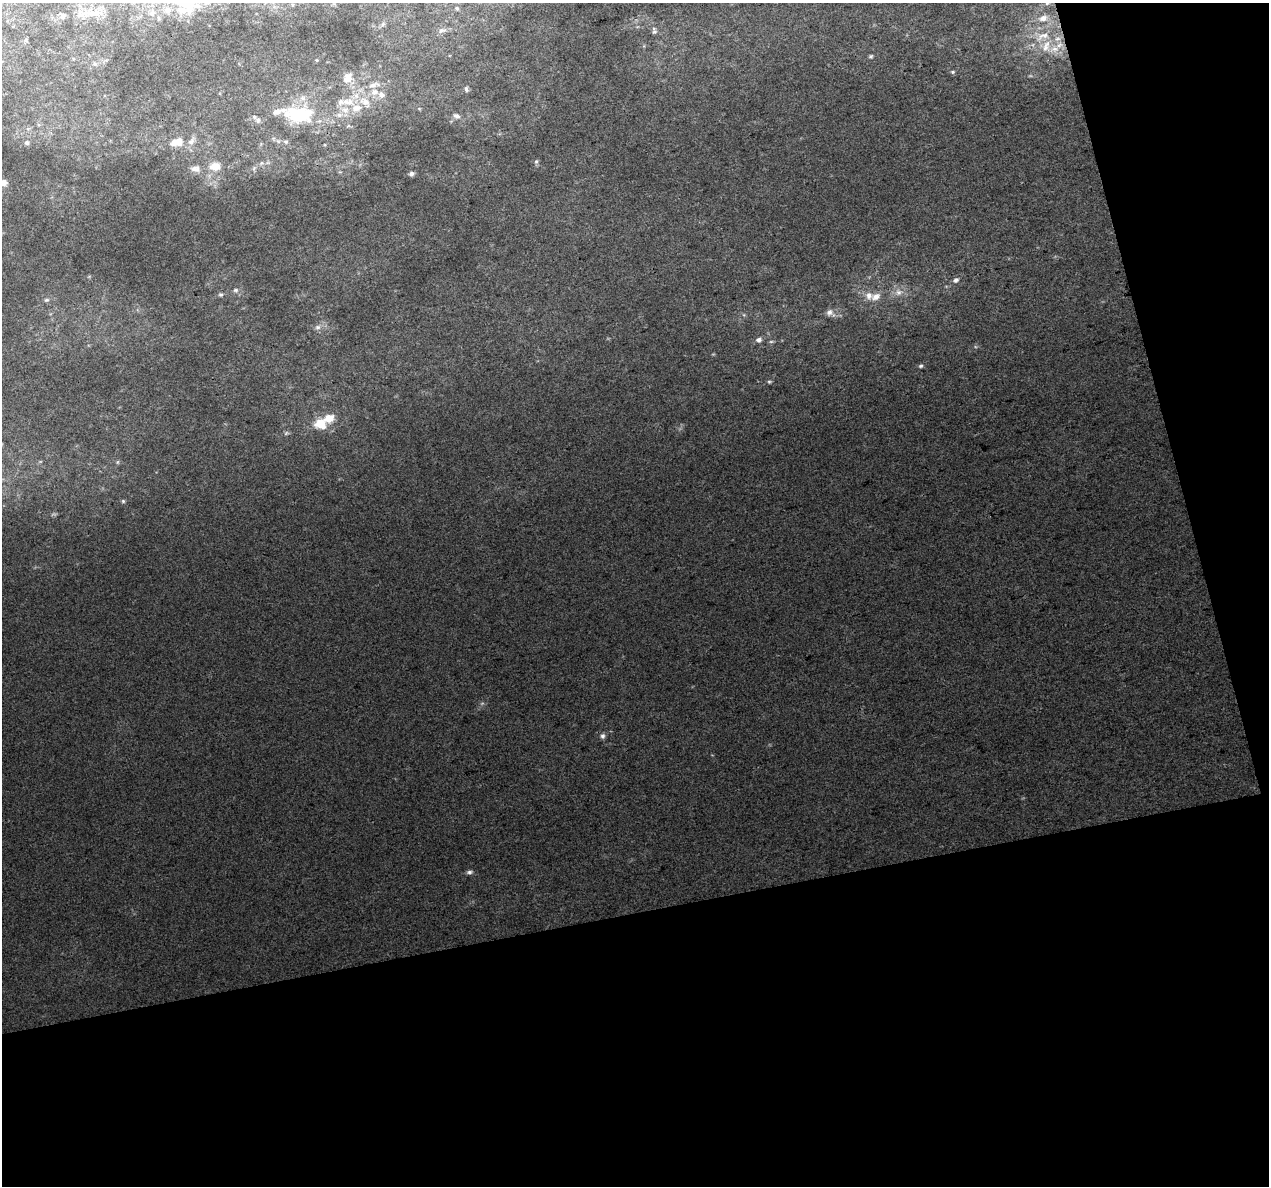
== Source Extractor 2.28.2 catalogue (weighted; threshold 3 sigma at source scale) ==
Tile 4 of 2 x 2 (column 2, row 2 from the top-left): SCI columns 1268-2534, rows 30-1213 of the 2536 x 2443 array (HDU 1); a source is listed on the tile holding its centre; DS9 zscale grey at full resolution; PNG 1271 x 1188 px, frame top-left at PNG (2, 3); no overlay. Shown black and unused: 29% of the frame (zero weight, under 3 of 4 exposures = <1% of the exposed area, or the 3 px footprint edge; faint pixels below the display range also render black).
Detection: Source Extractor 2.28.2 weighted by HDU 2 'WHT'; one run over the whole footprint, this tile lists its part. Background 0.0412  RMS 0.0094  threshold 0.0425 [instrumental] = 3 sigma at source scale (4.5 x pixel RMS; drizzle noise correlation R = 1.50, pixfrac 1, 0.0396/0.0396 arcsec/px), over >= 5 px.
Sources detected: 67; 1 inside a brighter object's white glare — not listed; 15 inside a brighter listed object's ellipse — not listed separately; the other 51 listed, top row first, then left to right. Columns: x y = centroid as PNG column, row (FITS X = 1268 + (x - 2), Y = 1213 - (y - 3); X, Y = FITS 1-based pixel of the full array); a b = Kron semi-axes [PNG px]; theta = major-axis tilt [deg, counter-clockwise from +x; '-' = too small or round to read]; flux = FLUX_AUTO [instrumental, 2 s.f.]
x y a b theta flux
1047 3 7 4 2 1.8
187 5 18 16 -78 17
457 8 5 4 - 1.2
168 10 9 8 - 6.2
92 13 34 9 4 16
152 13 9 8 - 4.3
1043 18 14 9 16 9.6
383 24 6 5 - 1.8
442 30 11 6 6 3.3
654 32 7 6 - 2.2
1043 36 24 10 21 18
1059 45 10 7 51 6.1
1046 46 20 10 70 13
871 56 6 4 16 1.3
317 60 4 4 - 0.91
95 64 6 5 - 1.7
953 72 5 5 - 1.2
348 78 14 10 67 9.2
466 89 8 5 -79 2
374 92 10 8 32 6.5
356 108 14 10 10 12
297 114 24 16 -4 53
339 115 7 6 - 2.9
456 116 10 7 -30 3.9
254 117 6 5 - 2.1
348 126 6 4 18 1.2
177 142 17 10 11 13
286 142 6 5 - 1.7
27 143 6 5 - 1.9
536 161 6 5 - 1.7
261 163 6 4 71 1.3
215 166 15 11 4 11
196 169 13 8 -6 5.5
411 174 6 5 - 3.1
3 183 7 7 - 5.2
956 280 7 6 - 3.2
235 290 7 6 - 2.2
899 292 9 8 - 5.2
221 295 7 5 -15 1.7
876 297 15 10 17 8.1
46 300 6 5 - 1.7
829 312 9 8 - 4.1
318 327 8 6 14 3.2
759 340 7 6 - 3.4
921 366 5 4 - 1.6
769 382 5 5 - 1.2
320 424 17 14 -15 17
117 462 6 4 89 1.3
123 501 5 5 - 1.3
603 736 7 6 - 2.7
469 872 9 5 11 2.4
Isophote crosses this tile's border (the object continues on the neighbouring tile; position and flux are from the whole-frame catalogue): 2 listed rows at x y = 187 5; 3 183